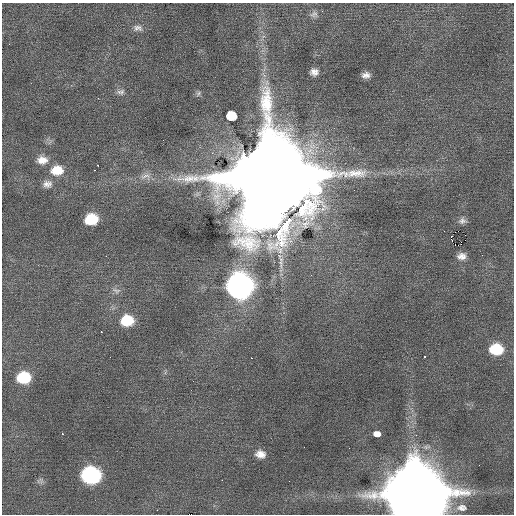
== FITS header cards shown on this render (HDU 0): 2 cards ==
NAXIS1  =                  512 / Axis length
NAXIS2  =                  512 / Axis length

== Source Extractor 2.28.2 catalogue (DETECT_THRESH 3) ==
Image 512 x 512 px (HDU 0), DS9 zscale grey, 1 PNG px = 1 image px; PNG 516 x 516 px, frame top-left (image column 1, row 512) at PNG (2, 3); no overlay
Background 0.175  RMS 0.89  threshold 2.68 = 3 sigma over >= 5 px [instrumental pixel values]
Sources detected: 41; all 41 listed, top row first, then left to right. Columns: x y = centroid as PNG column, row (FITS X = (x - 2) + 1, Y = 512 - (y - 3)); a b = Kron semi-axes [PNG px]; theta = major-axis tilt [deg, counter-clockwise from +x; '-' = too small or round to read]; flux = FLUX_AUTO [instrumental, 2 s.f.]
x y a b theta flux
322 11 3 2 - 1.1e+02
314 14 11 10 - 3.0e+02
138 28 14 9 -5 3.7e+02
314 72 8 7 - 3.5e+02
366 75 8 6 3 3.2e+02
121 92 11 8 7 2.6e+02
198 93 8 5 63 1.2e+02
98 98 3 2 - 5.1e+01
231 116 9 8 - 6.6e+02
42 160 16 12 -8 7.3e+02
98 165 2 2 - 6.3e+01
57 170 16 12 4 1.2e+03
94 170 3 2 - 1.4e+02
145 176 17 10 9 5.6e+02
270 176 28 26 72 2.5e+06
47 184 13 11 7 4.4e+02
91 219 11 9 11 1.8e+03
462 221 10 9 - 2.7e+02
465 235 2 2 - 5.5e+02
451 237 4 3 - 4.2e+02
458 245 3 2 - 4.4e+02
461 256 11 8 1 4.2e+02
240 286 14 13 - 4.6e+04
116 291 14 8 -22 3.3e+02
127 320 14 11 5 1.9e+03
101 332 2 2 - 3.3e+02
496 349 13 10 -3 2.0e+03
424 357 3 3 - 3.3e+02
251 358 2 2 - 2.7e+02
24 377 12 10 5 2.3e+03
62 434 3 2 - 5.5e+02
377 434 7 5 -6 3.4e+02
349 448 2 2 - 4.6e+01
260 454 11 9 -8 5.1e+02
91 475 13 11 -5 9.2e+03
222 480 2 2 - 4.2e+02
40 481 10 8 17 1.9e+02
415 494 20 17 -3 1.2e+06
462 508 15 10 0 4.9e+02
157 510 2 2 - 8.9e+01
190 514 4 2 - 6.5e+02
At the frame edge (FLAGS 8, measured only in part): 2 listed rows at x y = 415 494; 190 514